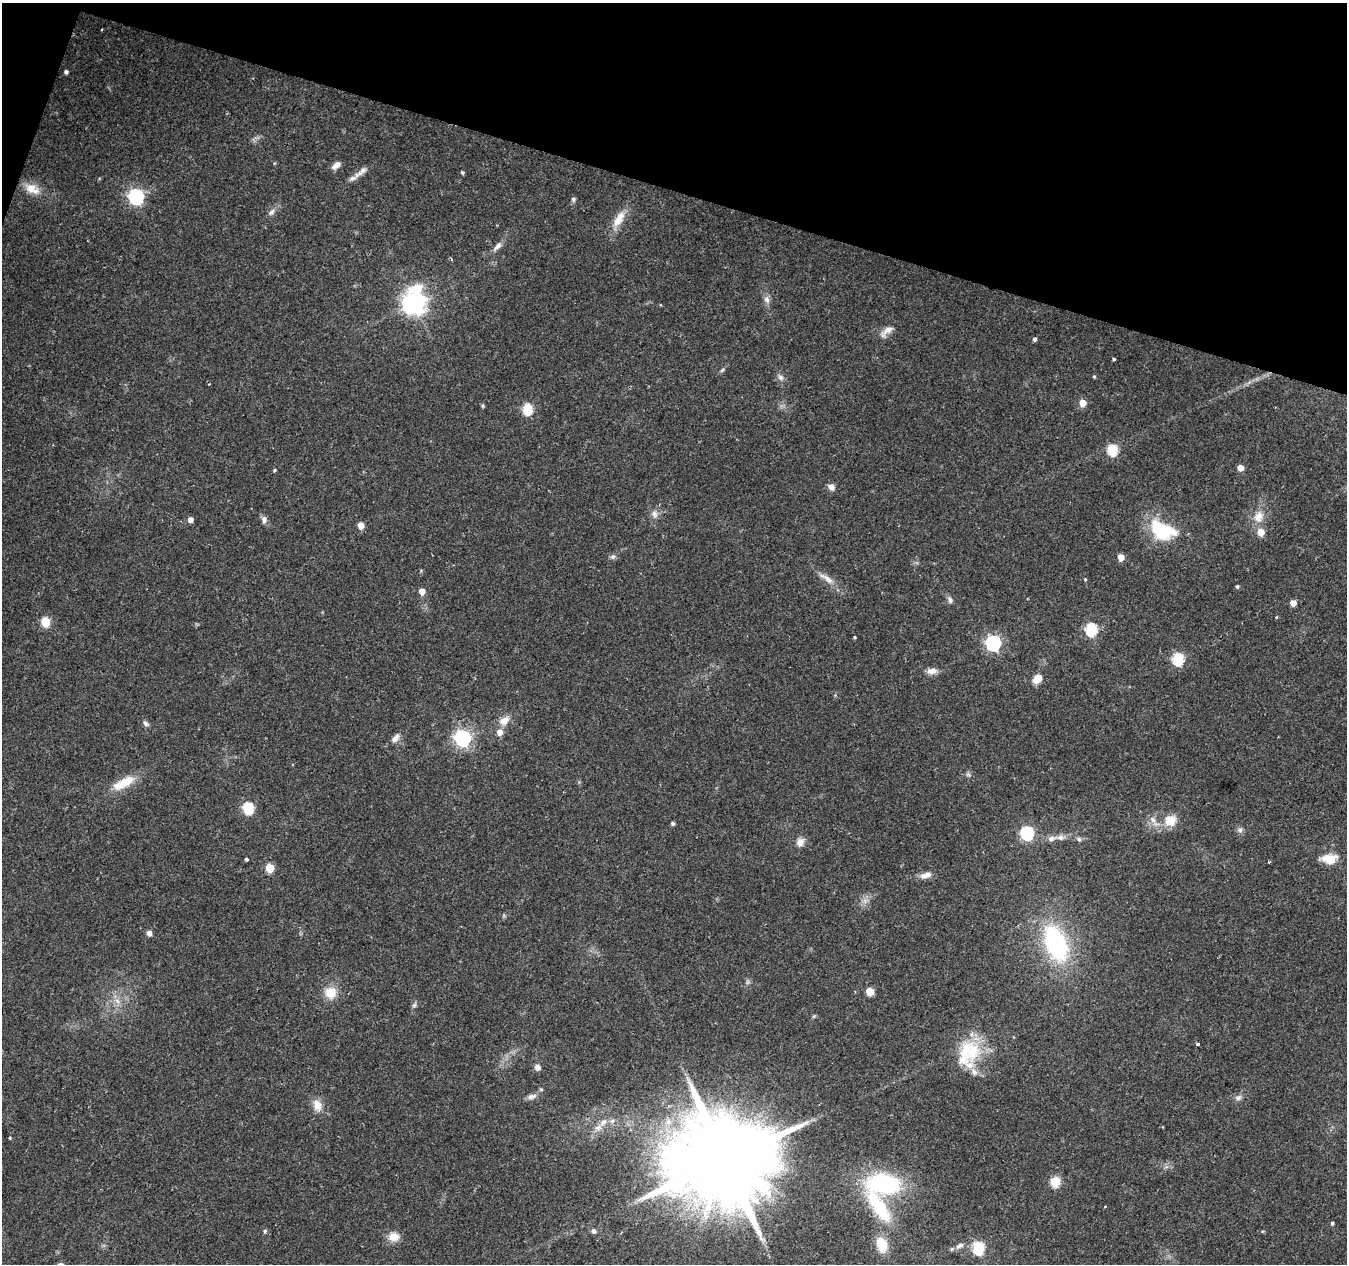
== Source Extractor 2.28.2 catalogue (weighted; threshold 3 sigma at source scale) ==
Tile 2 of 4 x 4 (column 2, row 1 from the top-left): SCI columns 1353-2697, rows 4066-5327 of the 5387 x 5542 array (HDU 1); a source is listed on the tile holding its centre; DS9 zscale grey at full resolution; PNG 1349 x 1266 px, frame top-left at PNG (2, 3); no overlay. Shown black and unused: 15% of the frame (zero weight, under 2 of 3 exposures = <1% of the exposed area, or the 3 px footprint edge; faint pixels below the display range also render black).
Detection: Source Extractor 2.28.2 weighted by HDU 2 'WHT'; one run over the whole footprint, this tile lists its part. Background 0.0295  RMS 0.0033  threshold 0.015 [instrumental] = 3 sigma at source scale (4.5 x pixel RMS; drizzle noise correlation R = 1.50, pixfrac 1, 0.0396/0.0396 arcsec/px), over >= 5 px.
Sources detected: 104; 1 too faint to see at this stretch — not listed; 9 inside a brighter listed object's ellipse — not listed separately; the other 94 listed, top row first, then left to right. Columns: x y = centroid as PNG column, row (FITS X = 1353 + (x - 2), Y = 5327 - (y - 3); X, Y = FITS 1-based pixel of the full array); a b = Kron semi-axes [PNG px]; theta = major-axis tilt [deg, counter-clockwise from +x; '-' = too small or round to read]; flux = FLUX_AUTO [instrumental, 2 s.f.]
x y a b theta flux
66 72 4 4 - 0.81
336 165 11 6 36 2
462 172 4 4 - 0.59
353 178 15 6 26 1.9
32 189 22 12 -26 5.3
136 197 7 6 - 92
573 199 6 5 - 0.62
272 212 11 6 47 1.5
619 219 27 11 57 5.2
497 247 16 6 45 1.9
767 299 11 7 -72 1.6
414 303 9 8 - 270
888 330 20 8 30 2.7
1034 339 4 3 - 1.9
1114 359 3 3 - 0.98
722 370 7 4 45 0.58
780 377 9 7 -45 1.3
1094 377 4 3 - 0.43
1082 403 5 5 - 5.4
483 406 5 4 - 0.44
527 409 6 5 - 23
1113 450 6 5 - 25
1240 468 5 4 - 4.2
274 470 5 3 - 0.37
831 487 8 7 - 1.7
654 514 11 8 -67 1.7
1258 517 16 12 65 4.7
190 519 5 5 - 2.2
264 520 10 7 -76 1.4
361 526 5 5 - 3.7
1163 531 28 19 -33 19
1261 532 6 5 - 5
613 557 7 6 - 0.92
1121 557 5 4 - 4.4
827 579 21 7 -38 3.1
1085 579 4 3 - 0.28
1237 586 4 4 - 0.57
422 591 5 5 - 3.6
950 600 10 6 -61 1.1
1293 603 5 4 - 3.4
1277 617 3 3 - 0.39
45 622 6 5 - 15
1091 630 6 6 - 39
854 637 3 3 - 0.38
993 643 7 6 - 84
1178 659 6 6 - 36
932 671 14 8 3 2.1
1037 679 10 7 48 4.7
504 721 15 10 37 3.3
146 724 9 6 -36 0.96
395 738 15 7 51 1.9
463 738 7 6 - 110
968 774 6 6 - 0.69
123 783 33 12 28 7.7
248 808 6 6 - 32
1152 820 13 6 -52 1.8
1170 820 17 16 - 5.4
673 823 4 4 - 0.7
1240 830 8 7 - 1
1027 833 6 6 - 48
1051 838 12 6 17 1.8
1079 839 6 5 - 0.73
800 842 12 9 65 2.3
246 859 3 3 - 1.4
1329 859 11 7 -2 10
1269 862 3 3 - 0.33
269 868 5 5 - 11
926 875 15 7 9 2.4
149 933 5 5 - 2
1056 943 32 17 -67 52
870 991 5 5 - 9.8
331 993 15 14 - 5.8
117 1001 8 5 -45 1.3
414 1005 8 5 60 0.8
814 1016 5 5 - 0.45
1198 1044 3 3 - 1.8
972 1052 50 19 70 15
537 1067 5 5 - 2.3
531 1096 13 6 14 1.6
1238 1098 10 7 21 1.2
317 1105 15 12 -69 3.8
603 1122 13 7 41 2.3
10 1138 5 3 - 0.26
725 1159 31 24 54 8100
1055 1181 6 5 - 22
884 1184 43 24 -5 35
1105 1207 3 2 - 0.46
1332 1223 4 3 - 0.61
265 1231 5 5 - 0.61
594 1231 7 6 - 1
394 1237 14 11 -1 3.8
882 1245 17 11 -71 8
960 1245 12 7 33 2
978 1248 6 6 - 38